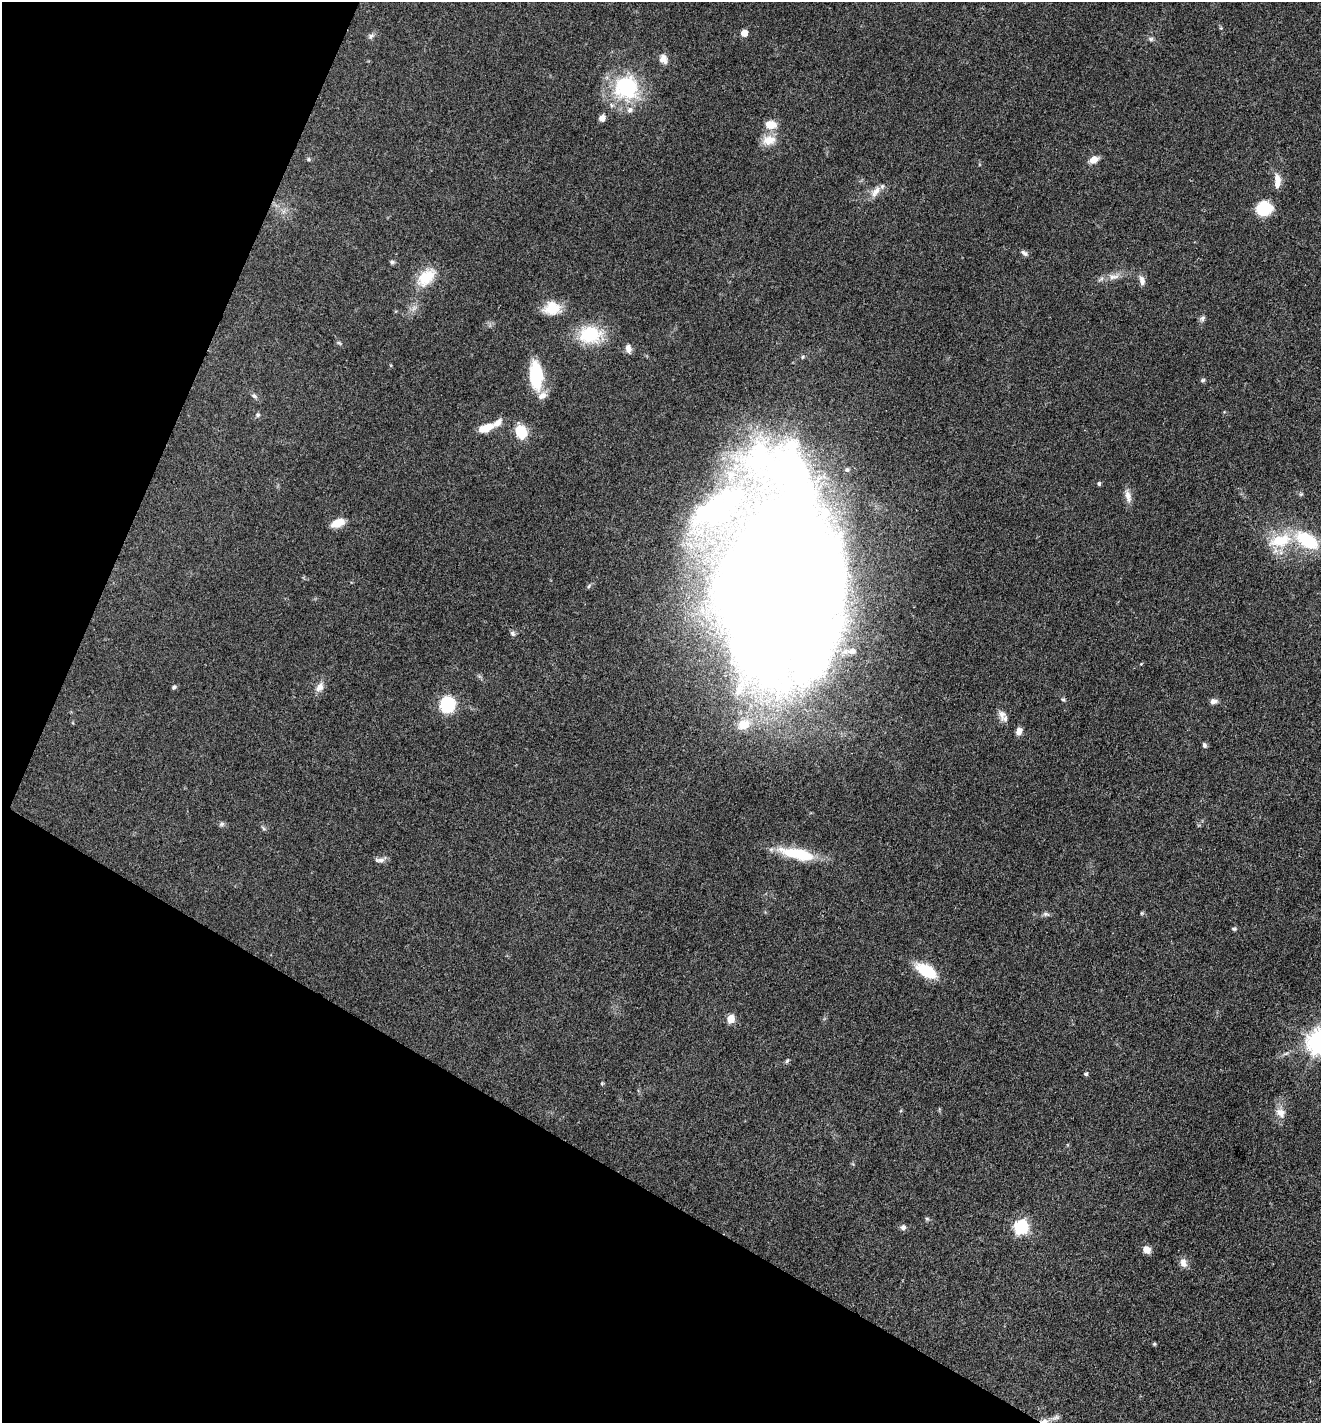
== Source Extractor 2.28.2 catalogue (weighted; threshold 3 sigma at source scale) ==
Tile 9 of 4 x 4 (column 1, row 3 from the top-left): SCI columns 280-1598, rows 1424-2844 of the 5697 x 5687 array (HDU 1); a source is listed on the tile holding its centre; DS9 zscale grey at full resolution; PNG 1323 x 1425 px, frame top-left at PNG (2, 2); no overlay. Shown black and unused: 25% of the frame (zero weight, under 3 of 4 exposures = <1% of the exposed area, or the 3 px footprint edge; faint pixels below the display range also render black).
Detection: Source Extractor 2.28.2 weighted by HDU 2 'WHT'; one run over the whole footprint, this tile lists its part. Background 0.0853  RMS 0.0057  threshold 0.0257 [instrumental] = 3 sigma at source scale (4.5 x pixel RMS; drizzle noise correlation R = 1.50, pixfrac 1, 0.05/0.05 arcsec/px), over >= 5 px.
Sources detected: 79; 3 inside a brighter object's white glare — not listed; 4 inside a brighter listed object's ellipse — not listed separately; the other 72 listed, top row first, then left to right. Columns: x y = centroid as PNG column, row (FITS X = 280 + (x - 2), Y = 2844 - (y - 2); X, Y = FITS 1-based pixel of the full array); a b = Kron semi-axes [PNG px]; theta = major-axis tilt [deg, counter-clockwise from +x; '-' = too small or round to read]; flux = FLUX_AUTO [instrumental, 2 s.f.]
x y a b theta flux
1221 28 5 4 - 0.69
744 33 5 5 - 8.3
371 36 10 7 33 1.7
1151 39 7 6 - 1.4
663 59 12 9 -78 4.1
626 88 28 27 - 50
602 118 6 5 - 3.8
770 125 15 10 -7 7.4
769 140 18 13 9 8.2
309 159 5 5 - 0.94
1094 160 10 7 33 5
1277 181 18 7 89 5.8
875 191 18 9 52 5.2
1264 208 18 15 7 16
1024 253 10 6 -33 1.8
392 262 6 5 - 1.1
426 277 26 16 44 16
1113 277 18 8 3 4.7
1142 281 13 7 -78 3.2
551 306 27 13 42 10
1202 318 8 6 62 1.6
590 335 31 23 -3 25
339 343 7 4 -36 0.82
628 348 10 7 -76 3.3
536 375 30 12 -87 29
1203 380 7 5 17 0.97
254 396 8 6 -28 1.5
258 415 6 6 - 1.3
485 428 19 9 19 8.5
521 432 14 11 -64 14
847 470 6 6 - 1.1
1099 484 4 4 - 1.1
1128 496 19 7 -77 4.1
338 523 12 7 23 10
1280 540 35 17 16 23
1307 540 26 14 -32 33
773 590 132 87 87 2700
512 633 8 6 -46 1.4
852 651 14 9 3 4.5
1141 664 4 4 - 0.5
174 687 6 4 36 1.1
320 687 15 9 57 3.9
1063 699 5 5 - 0.76
1213 701 8 6 10 2.7
447 704 15 14 - 29
1002 715 16 9 -83 4
744 724 14 11 26 10
1019 731 8 6 61 3.4
1204 745 6 5 - 1.4
222 824 7 5 15 1.3
263 828 8 4 -42 1
797 854 45 13 -13 25
380 860 14 7 0 2.7
1142 913 5 5 - 0.64
1046 914 10 5 -11 1.5
1234 929 8 4 -13 0.86
927 971 21 11 -32 23
731 1019 5 5 - 15
1320 1042 9 8 - 560
1286 1053 9 4 19 1.3
787 1061 7 5 57 1
1086 1074 5 4 - 1.2
602 1083 5 4 - 0.66
1280 1113 15 11 -41 5.3
927 1219 5 5 - 0.93
903 1227 7 7 - 2
1021 1227 7 6 - 92
1147 1250 7 6 - 5.9
1183 1263 13 8 -73 3.5
1154 1344 5 4 - 0.72
1055 1418 14 6 17 2.5
1044 1421 11 7 -8 3.4
Overlapping masked pixels (flux is a lower limit): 1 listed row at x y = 1044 1421
Isophote crosses this tile's border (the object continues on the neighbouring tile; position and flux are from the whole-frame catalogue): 2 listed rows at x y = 1320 1042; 1044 1421